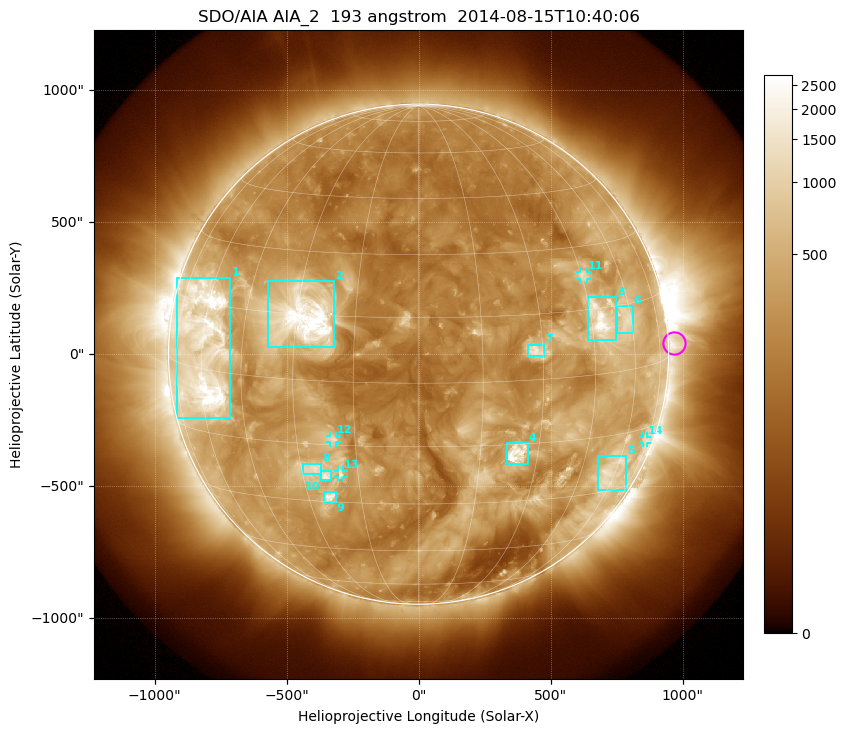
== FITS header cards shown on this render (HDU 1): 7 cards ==
TELESCOP= 'SDO/AIA'
INSTRUME= 'AIA_2'
WAVELNTH=                  193
WAVEUNIT= 'angstrom'
DATE-OBS= '2014-08-15T10:40:06.84'
CTYPE1  = 'HPLN-TAN'
CTYPE2  = 'HPLT-TAN'

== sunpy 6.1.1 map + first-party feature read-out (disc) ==
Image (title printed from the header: SDO/AIA AIA_2  193 angstrom  2014-08-15T10:40:06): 1024 x 1024 px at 2.4 arcsec/px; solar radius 947 arcsec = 395 px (full disc in frame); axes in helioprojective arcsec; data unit not stated in the header (colour bar unlabelled)
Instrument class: DISC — disc imager (sunpy class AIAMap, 193 A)
Bright regions (active regions / flare kernels): reference = the median radial profile (limb darkening/brightening removed); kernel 9 px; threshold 5 sigma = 668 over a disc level ~273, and >= 1.15x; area >= 12 px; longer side >= 9 px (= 22 arcsec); searched inside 0.97 R_sun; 14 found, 14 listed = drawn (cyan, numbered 1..; 4 of them under ~33 arcsec drawn as corner ticks so the feature stays visible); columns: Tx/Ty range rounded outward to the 5 arcsec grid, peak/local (2 s.f.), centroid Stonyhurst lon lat
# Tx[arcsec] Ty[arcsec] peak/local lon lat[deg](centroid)
1 -920..-710 -245..290 14 -59 +5
2 -570..-320 25..275 19 -28 +14
3 640..750 55..215 9.2 +48 +12
4 330..415 -420..-335 12 +24 -17
5 680..790 -515..-385 4.8 +58 -25
6 750..810 80..185 4.7 +58 +12
7 410..475 -10..35 5.9 +28 +7
8 -440..-370 -455..-415 4.6 -27 -21
9 -360..-315 -560..-520 7.4 -24 -29
10 -370..-330 -480..-445 5.6 -23 -23
11 610..640 280..315 4.1 +46 +23
12 -335..-310 -335..-310 4.3 -20 -14
13 -305..-285 -465..-440 4.6 -19 -22
14 850..865 -335..-310 3.4 +72 -18
Off-limb structures (1.02-1.3 R_sun): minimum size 162 px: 2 found; the strongest spans PA ~225..305 deg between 1.02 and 1.3 R_sun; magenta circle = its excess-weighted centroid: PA ~270 deg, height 1.02 R_sun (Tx ~970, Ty ~40 arcsec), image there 2.6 x the reference